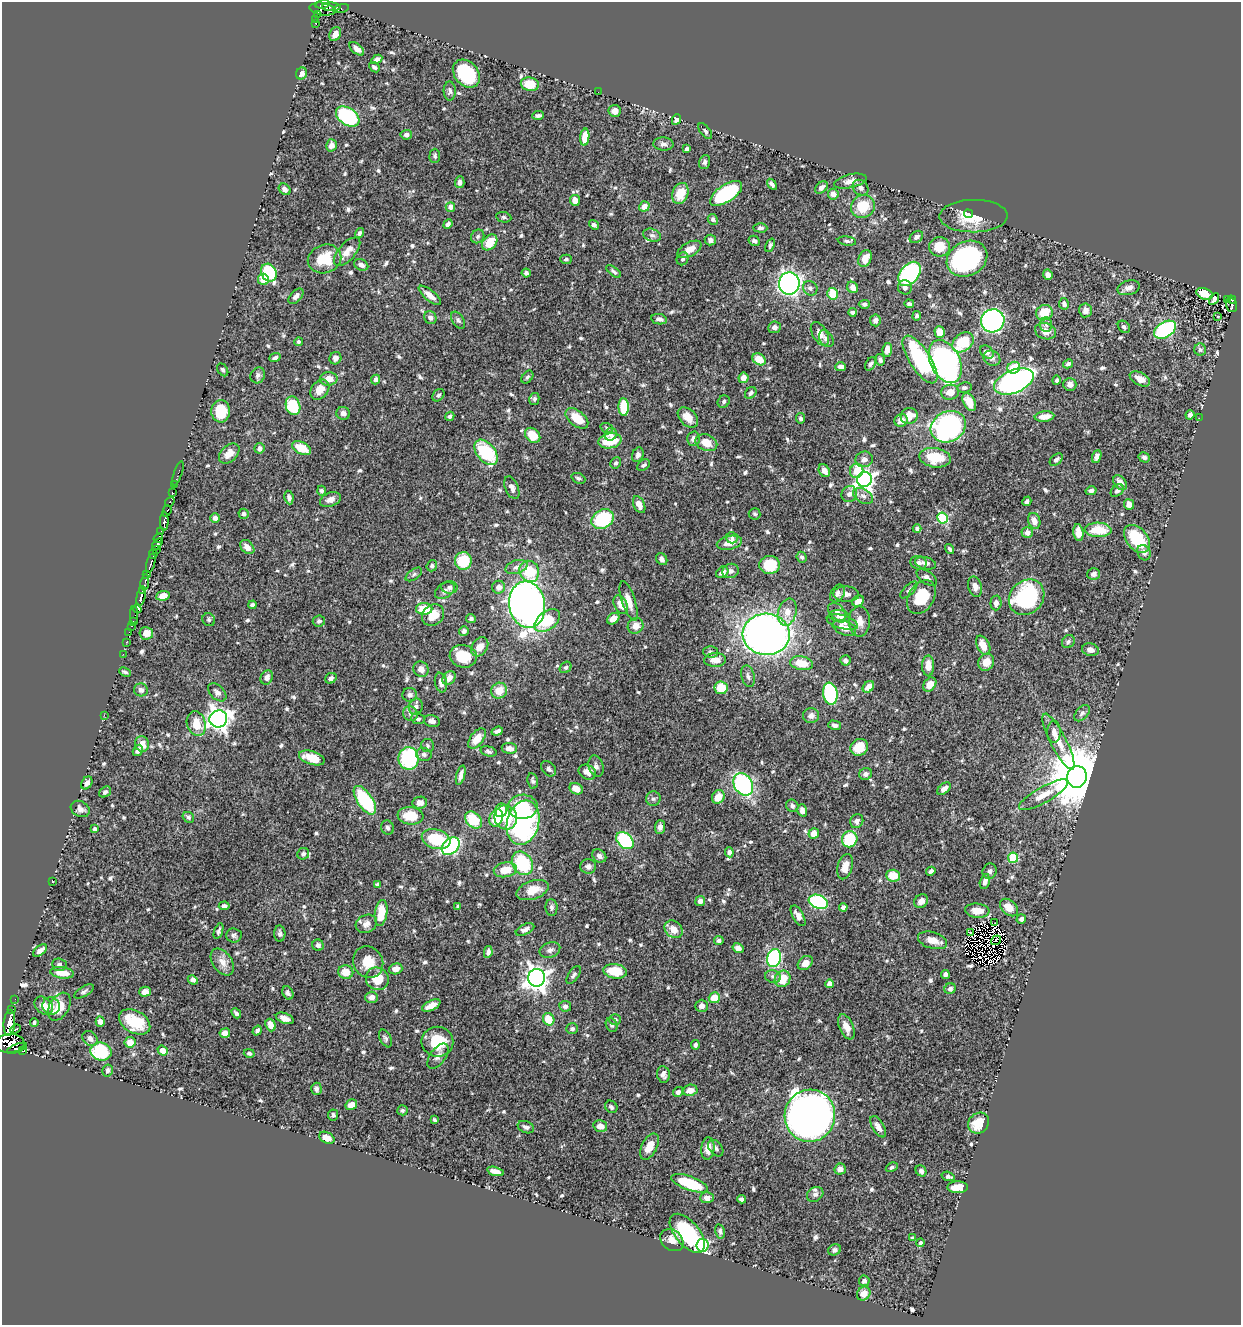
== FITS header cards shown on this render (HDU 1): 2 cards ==
NAXIS1  =                 1239
NAXIS2  =                 1323

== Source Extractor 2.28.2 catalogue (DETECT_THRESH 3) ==
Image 1239 x 1323 px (HDU 1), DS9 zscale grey, 1 PNG px = 1 image px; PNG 1243 x 1327 px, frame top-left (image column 1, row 1323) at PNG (2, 2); each listed source drawn as its Kron ellipse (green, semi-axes under 4 px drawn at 4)
Background 0.515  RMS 0.014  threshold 0.0416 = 3 sigma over >= 5 px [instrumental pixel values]
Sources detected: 733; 7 with non-positive FLUX_AUTO (blend fragments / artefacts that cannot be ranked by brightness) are neither listed nor drawn; of the other 726, the 500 brightest by FLUX_AUTO listed and drawn (226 fainter detections omitted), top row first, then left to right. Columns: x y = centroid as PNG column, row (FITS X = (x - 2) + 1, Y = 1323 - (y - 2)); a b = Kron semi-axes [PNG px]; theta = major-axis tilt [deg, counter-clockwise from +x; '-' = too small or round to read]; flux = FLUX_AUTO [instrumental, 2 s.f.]
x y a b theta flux
323 4 7 4 9 230
331 7 9 3 0 70
341 8 8 4 12 24
323 9 13 6 -8 200
318 14 2 2 - 12
316 19 4 2 - 44
316 23 4 3 - 46
335 34 7 5 63 6.4
357 49 8 5 -41 5.7
377 59 6 4 29 3.8
374 67 6 4 -40 2.2
301 73 6 5 - 4.1
466 74 15 11 -48 65
530 84 9 7 -9 19
450 91 9 6 -88 2.6
598 92 2 2 - 2.7
615 111 6 6 - 6.1
538 115 6 3 4 2.1
348 116 13 8 -34 130
676 119 5 4 - 3.7
705 131 9 5 -53 2.6
406 135 6 5 - 3.5
585 137 8 4 83 15
663 144 10 6 -2 3.5
331 145 6 5 - 5.7
687 149 4 4 - 2.8
435 156 7 5 89 2.1
705 162 7 5 70 2.6
850 181 16 7 12 7.1
460 182 6 5 - 3.2
772 184 6 4 -55 2.9
821 187 7 5 43 3.7
861 188 8 7 - 4
285 189 6 5 - 4.1
680 193 11 8 69 21
726 193 18 8 34 92
833 194 5 5 - 6.7
575 200 5 5 - 8.3
644 206 5 5 - 7.7
863 206 12 11 - 26
450 207 5 4 - 5.7
968 214 4 3 - 2.6
974 216 34 16 1 28
504 217 8 5 -11 1.9
713 219 5 5 - 2.2
448 224 5 4 - 3.2
594 225 5 4 - 3.3
760 228 7 4 -2 2.4
360 233 5 4 - 2.4
652 235 9 6 -18 3
478 236 7 6 - 2.4
916 237 7 5 37 3.7
710 240 5 5 - 3.8
754 241 6 5 - 3.1
847 241 9 4 -8 2.2
490 242 9 6 49 21
770 245 7 4 66 2
939 247 10 10 - 20
689 249 13 7 28 10
347 252 17 8 48 10
865 258 9 6 64 14
325 259 17 14 21 29
566 259 5 4 - 2.2
683 259 7 5 59 2.2
967 259 21 17 28 160
361 265 7 5 -28 4.5
614 271 8 4 -37 2.3
269 273 9 7 -64 84
526 273 4 4 - 2.8
910 274 13 9 51 160
1048 275 5 4 - 4.9
263 279 6 5 - 11
789 283 11 10 - 390
853 287 6 5 - 5.4
905 287 7 7 - 3.6
810 288 8 6 -46 2.7
1129 288 11 7 16 5.3
832 294 6 5 - 25
1205 294 8 5 -23 16
430 295 14 5 -40 7.4
296 296 9 5 47 3.8
1214 299 6 4 56 2
1227 299 2 2 - 6.7
1232 300 4 3 - 26
864 304 5 4 - 2.5
909 304 5 4 - 2.3
1064 304 6 5 - 2.9
1232 305 7 5 -74 80
1085 310 7 6 - 5.1
852 312 4 3 - 2.7
1044 313 8 7 - 22
917 316 4 4 - 2.1
1218 317 3 2 - 2.5
430 318 7 6 - 4.4
659 319 8 5 -11 3.7
458 320 9 5 -56 2.7
875 320 6 5 - 3.3
993 321 12 11 - 220
1046 325 7 6 - 3.1
774 327 6 5 - 4.7
1124 327 7 5 -45 2.5
1165 330 12 7 30 130
1046 331 11 8 -17 9.7
940 332 6 5 - 12
820 334 13 7 -60 6.9
826 339 9 6 -59 3.8
299 342 4 4 - 2
963 342 12 8 40 37
887 350 7 5 82 7.9
1200 350 6 6 - 2
987 352 7 5 -40 3.8
275 358 6 4 21 2.4
335 358 6 6 - 3.9
992 358 9 7 -30 3.7
759 359 7 5 -35 15
880 360 6 4 -76 2.7
920 360 27 10 -57 89
945 362 23 14 -64 340
871 364 7 5 58 2.9
1068 364 5 4 - 2.4
841 367 5 4 - 4.3
1014 368 7 5 29 25
223 370 7 4 -56 1.9
258 375 8 7 - 2.8
527 377 7 5 51 1.9
743 378 5 5 - 6.2
329 379 9 6 1 11
376 379 5 4 - 4.1
1140 379 11 6 -27 7.4
1056 380 5 4 - 1.9
1014 381 21 11 22 300
1070 384 6 6 - 5.8
965 388 7 5 8 2.1
320 390 11 8 50 11
950 392 9 7 10 9.2
751 393 6 5 - 2.9
438 395 7 5 46 2.1
534 399 6 5 - 2.1
724 402 6 5 - 2.1
969 402 10 5 -64 14
293 406 9 7 -73 47
624 407 9 5 -86 37
221 411 11 9 88 31
343 413 7 6 - 4
1190 415 5 4 - 3.1
450 416 5 4 - 2.5
909 416 8 8 - 11
688 417 12 8 -44 11
1044 417 10 5 6 9.4
577 418 13 7 -38 21
801 418 5 4 - 2.7
1199 418 2 2 - 3.7
901 420 7 6 - 6.4
948 427 18 15 29 230
607 428 6 5 - 1.9
611 434 6 5 - 3.6
533 435 8 6 -44 20
693 439 7 6 - 4.2
610 441 12 7 9 28
706 443 11 8 -23 14
259 448 5 5 - 4.8
301 448 10 6 -25 21
486 452 15 9 -51 66
229 453 12 8 42 10
638 455 7 5 70 3.5
1097 456 6 4 71 4.1
1144 457 6 5 - 2.6
935 458 16 9 -7 28
864 459 9 7 15 5.1
1056 460 8 5 40 2.5
615 463 6 5 - 2
644 465 7 5 35 2.3
824 471 7 5 -60 7.2
857 471 7 6 - 22
178 473 12 2 72 17
578 478 7 5 -22 2.4
864 479 8 7 - 430
1120 483 8 5 -51 8.5
175 484 2 2 - 7.2
512 488 12 6 -67 5.1
322 491 5 4 - 2.8
1091 491 5 4 - 2.8
1117 491 7 5 43 3.6
172 493 4 3 - 43
849 494 8 7 - 4.2
863 496 11 7 -30 4.3
289 498 7 4 -82 2.7
330 500 11 7 21 6
1027 501 5 4 - 2.8
170 502 5 3 - 89
1129 504 5 5 - 7.5
639 505 9 5 -66 8.5
167 511 6 3 71 49
243 514 5 5 - 2.1
755 514 6 5 - 2
215 518 5 5 - 3.9
942 518 5 5 - 83
603 519 12 9 29 66
164 521 9 4 88 290
1034 521 8 6 -72 7
917 529 4 4 - 2.2
1098 530 13 7 -2 26
161 531 3 2 - 21
1027 532 5 5 - 5.2
1078 533 8 5 -82 9.2
158 538 5 3 - 50
732 538 6 5 - 2.3
1137 539 16 10 -50 38
729 543 13 6 14 10
157 544 7 4 53 260
247 547 8 6 -45 7.1
950 549 5 3 - 2.1
156 550 3 2 - 4
1144 553 8 6 -63 3.3
153 554 5 3 - 8.1
802 557 5 5 - 2.2
662 559 6 5 - 3.2
463 561 9 8 - 33
151 563 10 3 74 34
918 563 8 6 -16 3.3
926 563 10 6 -15 5.5
770 565 10 9 - 37
432 566 5 5 - 2.2
516 567 11 6 17 4.9
529 571 11 9 -57 32
731 571 8 7 - 4.2
722 572 7 5 37 4.9
414 574 9 5 35 2.2
1093 574 6 5 - 2.9
147 575 3 2 - 20
927 578 11 6 -35 3.8
145 582 8 3 80 52
449 587 8 6 -4 2.7
499 587 6 6 - 6.3
975 587 10 6 -74 5.6
142 590 3 2 - 80
445 590 11 7 34 4.1
909 590 11 5 44 2.8
837 593 9 6 62 3.9
846 594 13 7 -3 5.2
141 596 10 3 79 450
163 596 7 5 8 6.7
921 597 18 12 58 31
1027 597 19 16 45 91
629 601 21 6 -72 9.5
858 601 6 5 - 7.9
996 603 7 5 87 4.3
253 605 4 4 - 2.9
527 605 23 18 -81 610
621 605 10 6 -63 9.8
137 609 4 4 - 28
424 609 8 6 1 22
787 612 14 9 75 11
837 612 11 7 -43 3.5
134 615 9 2 -90 13
433 615 12 10 37 13
840 616 11 6 -9 4
471 618 5 4 - 2.1
613 619 7 5 40 7.2
209 620 7 6 - 2.1
133 621 2 2 - 9.7
319 621 6 5 - 2.4
547 621 14 9 39 28
859 621 15 10 -89 9.1
842 622 16 6 -16 5.2
131 626 3 2 - 15
636 626 8 7 - 9.4
844 628 12 7 -23 11
464 631 5 5 - 2.7
129 632 3 2 - 3.1
146 633 7 6 - 9.7
766 634 23 20 -4 660
126 642 2 2 - 2.6
1068 642 7 6 - 2.1
983 645 10 6 -63 10
480 647 10 7 56 8.7
1090 650 8 6 -14 5.4
710 652 7 6 - 2.5
123 654 2 2 - 8.6
463 656 13 11 -12 27
715 660 11 7 2 9.3
845 660 5 5 - 2.7
986 662 9 7 59 10
802 663 11 6 -10 19
928 666 10 6 -90 9.9
566 667 6 5 - 2.3
421 669 8 7 - 7
125 672 6 3 -25 2
748 676 11 6 -76 3.6
267 677 7 6 - 4.8
331 678 6 5 - 3.2
449 678 7 6 - 6.8
441 683 10 6 -79 5.7
930 684 8 6 51 9.2
868 687 6 5 - 9.9
721 688 6 6 - 21
141 690 7 6 - 3.6
499 691 8 8 - 14
217 692 11 7 -44 4.1
830 694 11 7 -79 95
410 695 7 7 - 3.8
416 706 8 7 - 3.9
1082 713 9 6 49 3.3
410 714 8 7 - 3.6
104 715 2 2 - 15
811 716 8 7 - 4.6
218 719 9 8 - 630
418 719 7 5 -8 2.5
432 721 8 6 -14 4
196 724 12 9 -73 18
835 725 6 4 -15 3
497 731 6 3 19 3.1
1054 732 10 7 90 5.5
477 738 12 6 54 13
1058 742 31 8 -63 16
142 744 8 7 - 10
427 746 7 6 - 2.1
859 747 9 8 - 20
509 748 7 5 -6 6.2
138 750 6 4 57 3.2
488 751 8 5 -17 2.1
424 754 8 6 -16 2.7
312 758 13 6 -18 21
409 759 11 10 - 83
596 766 11 7 -74 4
549 769 9 6 -46 3.1
587 772 9 7 -25 7.4
866 774 6 6 - 2.9
461 775 10 4 73 4.8
1077 777 11 10 - 8700
533 781 8 5 -79 2.2
87 783 7 5 56 4.2
743 784 12 9 -57 140
576 789 7 5 -30 11
944 789 8 5 41 4.1
105 792 6 5 - 2.4
1043 795 28 8 29 13
718 797 7 6 - 13
653 799 7 7 - 2.8
365 800 16 7 -56 83
420 803 7 6 - 6
792 806 6 6 - 2.8
523 807 15 12 1 34
80 809 10 7 -30 4.5
501 810 7 6 - 17
802 810 6 5 - 5.3
410 816 13 8 -5 22
188 817 6 5 - 2.3
506 817 12 11 - 26
496 818 9 6 70 29
474 820 10 7 -45 31
857 821 7 6 - 3.4
523 823 22 16 74 190
660 827 7 5 85 3.8
387 828 7 6 - 2.4
95 829 4 3 - 2.8
814 833 5 5 - 7.9
436 839 14 9 -16 39
850 839 8 7 - 48
625 841 10 7 -44 84
451 846 10 7 42 130
729 852 5 4 - 3.5
303 854 6 5 - 2.9
599 856 7 6 - 4.1
1013 858 5 5 - 56
522 863 12 9 -58 60
588 866 8 7 - 4.2
845 867 13 7 74 10
505 870 11 7 10 16
931 871 5 3 - 2.5
990 871 8 7 - 2.9
893 876 7 6 - 18
985 881 8 5 76 4.4
52 882 3 2 - 11
378 884 4 3 - 2.1
533 890 16 9 18 14
700 901 5 5 - 4.9
921 901 7 6 - 4.1
818 902 10 6 -21 100
224 906 5 4 - 3
458 906 4 3 - 1.9
551 907 8 6 -88 2.8
843 907 4 4 - 3.1
1009 907 10 7 -42 12
977 911 12 7 -5 10
381 913 13 6 82 22
798 916 11 5 -60 6.2
1021 919 5 5 - 3.1
995 923 3 2 - 2.5
366 924 11 9 26 5.2
525 929 10 5 25 3.9
674 929 10 8 -41 9.8
219 931 8 4 71 2.4
971 932 3 2 - 3
280 934 8 5 -87 2.9
234 935 7 7 - 2.5
719 940 5 4 - 3
932 940 15 8 -17 9.3
996 940 5 2 - 2.4
318 945 6 5 - 3.3
738 948 6 5 - 5.1
40 950 8 4 37 5.1
550 950 10 7 19 4
488 952 6 4 79 3.5
774 958 9 7 74 110
222 962 15 9 -55 8.9
368 962 16 14 -61 17
805 963 8 6 39 8.2
59 965 7 6 - 2.7
396 969 7 5 18 7.5
615 971 12 7 -8 26
346 972 7 7 - 11
62 973 12 5 -7 14
945 974 4 4 - 3.3
574 975 10 5 55 2.7
773 977 8 6 -12 2.9
537 978 8 8 - 810
377 979 12 11 - 22
782 979 8 7 - 19
193 980 5 4 - 2.7
830 984 4 4 - 9.7
950 989 6 5 - 3.4
84 991 11 5 32 2.5
145 992 6 5 - 6.7
288 993 7 5 -63 2.9
371 997 6 5 - 5.7
714 998 5 5 - 18
15 999 2 2 - 8.9
431 1005 10 5 26 8.7
44 1006 10 7 -43 11
51 1006 9 8 - 3.8
565 1006 6 5 - 3.1
702 1006 6 6 - 4.8
59 1007 15 9 59 18
12 1010 3 2 - 21
236 1013 6 4 -48 2.2
285 1018 9 5 -21 5.9
549 1019 6 5 - 21
615 1020 6 5 - 2.2
100 1022 5 4 - 5.8
135 1022 17 11 -30 31
9 1023 13 5 85 370
34 1023 4 4 - 2
271 1025 6 5 - 8.8
612 1025 7 5 -67 2.4
846 1027 13 7 -66 9.2
15 1029 5 3 - 84
572 1029 6 5 - 2.5
257 1031 5 4 - 2.3
225 1033 5 5 - 7.3
385 1038 9 5 -63 2.5
90 1039 8 6 -47 4.4
130 1042 5 5 - 9.1
437 1042 16 15 - 33
10 1043 14 9 3 580
695 1045 4 4 - 2.2
17 1048 11 3 20 130
163 1050 5 4 - 12
23 1051 4 2 - 18
101 1051 10 9 - 65
249 1053 5 4 - 2.1
438 1056 14 7 53 5.3
108 1070 6 5 - 2.7
663 1074 8 6 -82 4.3
316 1089 6 5 - 3.3
690 1090 7 5 8 7.7
678 1092 5 5 - 2.9
351 1105 6 5 - 8.9
611 1107 7 5 -47 2.2
402 1110 5 5 - 1.9
333 1115 5 5 - 2.2
810 1116 26 25 - 940
434 1120 4 3 - 1.9
978 1123 11 10 - 19
600 1126 7 6 - 7
526 1127 8 5 -22 3.5
878 1127 12 6 -60 5.5
327 1138 8 5 -27 7.8
649 1147 14 7 62 11
716 1148 9 6 -51 2.7
708 1149 11 6 86 9.6
892 1167 6 4 30 2.1
840 1169 6 5 - 5.1
495 1171 8 4 -15 6.5
921 1171 6 5 - 3
948 1176 6 4 -16 2.7
690 1183 19 7 -20 41
958 1187 10 6 1 13
815 1194 9 7 35 3.1
707 1198 7 5 1 4.8
741 1199 4 4 - 2.4
720 1231 7 4 -75 2.2
687 1233 23 12 -50 68
912 1238 4 3 - 2.8
672 1240 12 10 -40 9.6
921 1243 4 4 - 2.3
702 1245 6 6 - 120
835 1250 6 5 - 2.8
864 1281 5 5 - 3.3
864 1294 7 6 - 10
At the frame edge (FLAGS 8, measured only in part): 1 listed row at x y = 10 1043
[226 fainter detections neither listed nor drawn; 7 non-positive-flux detections neither listed nor drawn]